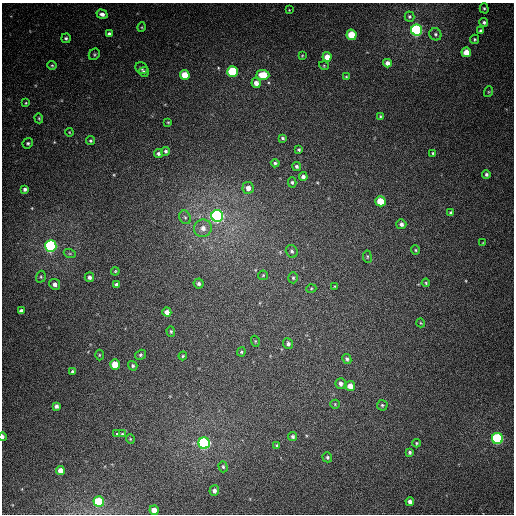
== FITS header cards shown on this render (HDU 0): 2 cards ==
NAXIS1  =                  512
NAXIS2  =                  512

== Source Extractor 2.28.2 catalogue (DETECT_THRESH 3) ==
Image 512 x 512 px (HDU 0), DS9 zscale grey, 1 PNG px = 1 image px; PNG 516 x 516 px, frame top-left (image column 1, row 512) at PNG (2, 3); each listed source drawn as its Kron ellipse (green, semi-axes under 4 px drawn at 4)
Background 384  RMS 9.8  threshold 29.4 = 3 sigma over >= 5 px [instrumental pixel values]
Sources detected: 106; all 106 listed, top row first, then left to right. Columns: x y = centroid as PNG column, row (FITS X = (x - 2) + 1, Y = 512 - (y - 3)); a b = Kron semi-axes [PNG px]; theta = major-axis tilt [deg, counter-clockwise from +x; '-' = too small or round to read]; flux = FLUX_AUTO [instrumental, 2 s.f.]
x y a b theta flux
484 8 5 4 - 900
289 10 3 3 - 450
102 14 5 4 - 2600
409 17 5 5 - 960
484 22 4 4 - 1300
142 27 5 3 - 570
417 30 5 5 - 140000
481 31 4 3 - 1700
109 34 4 4 - 1500
435 34 6 5 - 1300
352 35 5 5 - 22000
66 38 5 5 - 1200
475 39 5 4 - 890
466 52 5 4 - 8700
94 54 6 5 - 910
302 56 4 3 - 580
327 57 5 4 - 6200
387 63 4 4 - 3000
52 65 4 4 - 780
324 66 5 3 - 570
141 68 6 5 - 1700
233 71 5 5 - 48000
144 72 5 4 - 1500
185 75 5 5 - 12000
263 75 6 5 - 13000
346 77 3 3 - 620
256 83 5 4 - 3700
488 92 5 3 - 580
26 103 4 4 - 620
380 116 4 4 - 780
39 118 5 4 - 730
168 122 3 3 - 520
69 132 4 3 - 550
282 138 3 3 - 840
90 141 4 4 - 890
28 143 5 5 - 1100
299 150 4 3 - 870
166 151 4 4 - 1200
158 153 4 4 - 1400
433 153 4 3 - 800
275 163 4 4 - 1300
297 166 5 4 - 1300
486 174 4 4 - 1300
303 177 4 4 - 2100
292 182 5 4 - 1100
248 188 6 6 - 4200
25 189 4 4 - 1600
380 201 5 5 - 18000
451 213 4 4 - 1500
217 216 6 6 - 200000
185 217 7 5 -66 1600
401 224 5 5 - 2400
203 228 9 8 - 4900
483 243 4 3 - 460
51 246 6 5 - 140000
415 250 5 4 - 840
292 251 6 5 - 1400
70 254 6 4 -19 940
367 257 6 3 -83 680
115 271 4 3 - 600
263 275 5 4 - 770
41 277 6 4 72 960
89 277 5 5 - 2000
293 278 5 4 - 1000
426 283 4 4 - 780
55 284 5 5 - 2900
199 284 5 5 - 1700
117 285 4 4 - 2600
335 286 3 2 - 530
311 289 5 3 - 590
21 311 4 4 - 2500
167 312 4 4 - 4100
421 323 4 3 - 500
171 331 5 4 - 800
255 341 5 3 - 640
288 344 5 5 - 1700
241 352 4 4 - 820
99 355 5 3 - 620
140 355 6 4 32 1100
183 356 4 3 - 760
347 359 5 4 - 1200
115 365 5 5 - 13000
133 366 5 4 - 1200
73 372 3 3 - 1400
340 384 5 5 - 2300
350 386 5 4 - 6500
335 404 5 4 - 770
382 405 5 5 - 1000
56 406 4 4 - 1900
116 433 3 3 - 6900
122 434 4 4 - 660
3 437 4 2 - 1900
293 437 4 4 - 1300
497 438 5 5 - 96000
130 439 5 4 - 640
204 443 6 5 - 130000
416 443 4 4 - 660
277 446 4 3 - 1100
410 452 4 3 - 1300
327 457 5 4 - 1100
223 467 6 4 -73 1100
60 470 4 4 - 5000
214 491 5 4 - 2500
99 502 5 5 - 35000
410 502 4 4 - 2600
154 510 5 4 - 7700
At the frame edge (FLAGS 8, measured only in part): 1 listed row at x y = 3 437